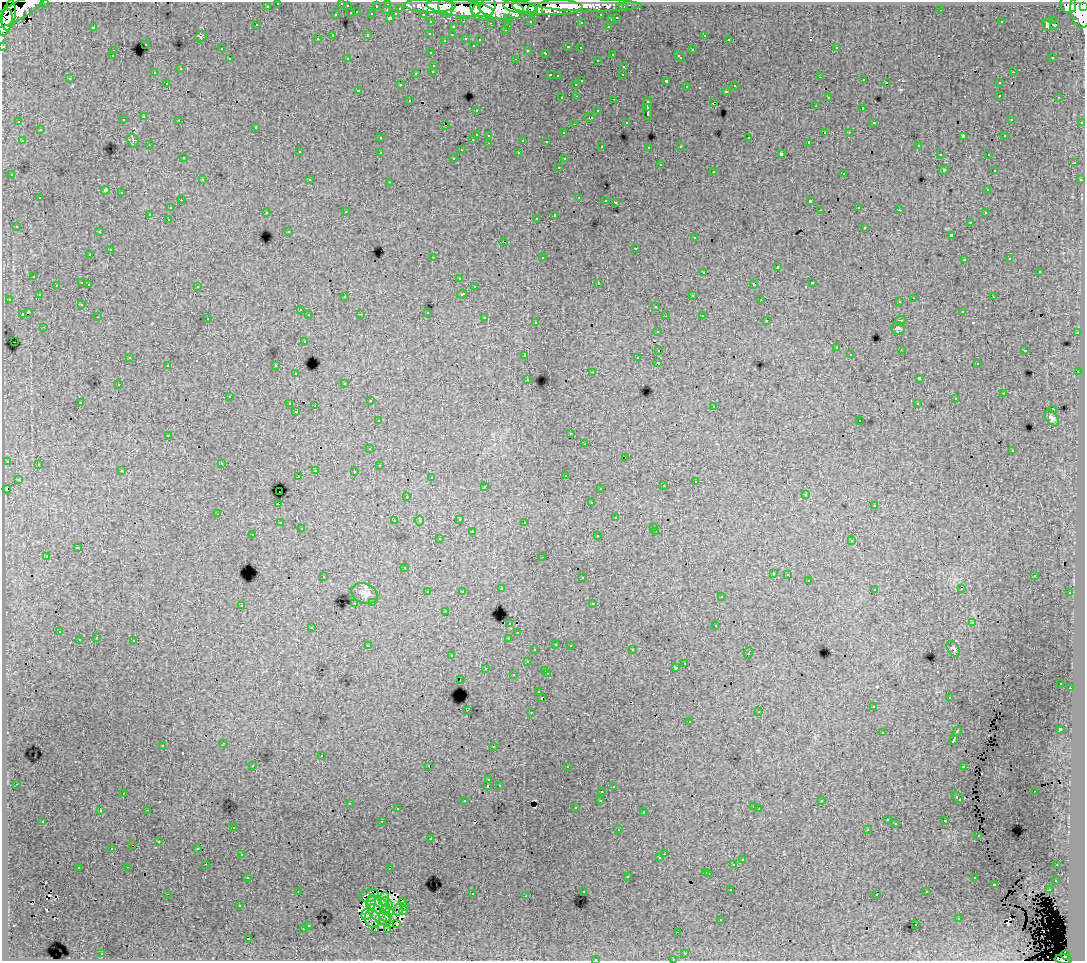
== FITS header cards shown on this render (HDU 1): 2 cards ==
NAXIS1  =                 1083
NAXIS2  =                  959

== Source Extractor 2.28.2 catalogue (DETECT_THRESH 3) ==
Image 1083 x 959 px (HDU 1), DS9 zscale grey, 1 PNG px = 1 image px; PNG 1087 x 963 px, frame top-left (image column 1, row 959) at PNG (2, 2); each listed source drawn as its Kron ellipse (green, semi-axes under 4 px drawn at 4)
Background 137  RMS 0.92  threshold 2.77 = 3 sigma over >= 5 px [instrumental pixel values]
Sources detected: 521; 9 with non-positive FLUX_AUTO (blend fragments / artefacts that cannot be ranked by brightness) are neither listed nor drawn; of the other 512, the 500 brightest by FLUX_AUTO listed and drawn (12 fainter detections omitted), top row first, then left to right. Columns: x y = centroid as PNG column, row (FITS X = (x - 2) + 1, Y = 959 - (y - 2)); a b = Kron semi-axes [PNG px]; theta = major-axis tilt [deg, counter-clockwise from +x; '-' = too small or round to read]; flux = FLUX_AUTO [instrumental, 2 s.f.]
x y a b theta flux
45 2 3 2 - 3100
278 3 3 3 - 2200
342 3 3 2 - 230
388 4 3 3 - 4600
590 5 51 6 0 130000
1068 5 8 7 - 86000
267 6 3 3 - 1500
347 6 3 3 - 780
376 6 3 2 - 1100
430 6 26 6 -1 210000
446 6 11 7 -88 140000
1084 6 4 3 - 57000
520 7 16 6 -9 280000
547 7 35 8 -1 450000
620 7 3 3 - 1300
623 7 3 3 - 2100
400 8 3 3 - 810
460 8 34 8 -7 390000
476 8 7 5 -78 110000
484 8 13 10 51 230000
501 9 23 10 -7 550000
1080 9 19 10 -84 480000
387 10 3 2 - 330
533 10 6 5 - 120000
941 10 2 2 - 44
17 11 31 9 28 320000
538 11 4 3 - 66000
357 12 3 2 - 300
351 13 3 3 - 800
372 14 3 3 - 970
396 14 4 3 - 630
423 14 3 2 - 1700
9 15 15 6 81 240000
336 15 3 3 - 400
601 15 3 3 - 1600
389 18 3 3 - 1200
508 18 3 3 - 1100
617 18 3 3 - 600
611 20 3 3 - 400
464 21 3 2 - 340
530 21 3 3 - 1300
1054 21 2 2 - 71
5 22 14 6 76 210000
431 22 3 3 - 2300
581 22 3 3 - 190
1001 22 3 2 - 66
490 23 3 2 - 97
257 25 3 3 - 180
1047 25 5 3 - 130
1054 25 3 2 - 100
509 26 3 2 - 350
608 26 3 2 - 420
93 27 3 3 - 640
453 27 3 3 - 430
505 30 3 3 - 260
430 33 3 3 - 220
368 34 3 3 - 480
452 35 3 2 - 130
704 35 3 2 - 220
332 36 3 3 - 890
201 37 6 5 - 97
466 38 3 3 - 430
317 39 3 3 - 170
729 39 3 2 - 85
445 40 3 2 - 68
480 40 3 3 - 120
145 44 3 3 - 370
473 45 3 3 - 150
3 46 3 3 - 4400
568 47 4 3 - 560
580 48 3 2 - 230
836 48 3 2 - 330
221 49 3 3 - 190
528 50 3 3 - 120
692 50 3 3 - 450
113 51 3 3 - 330
431 53 3 2 - 120
546 53 4 3 - 580
612 54 3 3 - 380
112 56 3 3 - 160
679 57 6 3 -43 360
1053 57 3 3 - 210
347 58 3 3 - 59
230 59 3 3 - 390
516 59 3 2 - 490
597 60 3 2 - 140
434 65 3 3 - 430
624 66 3 3 - 400
181 69 3 3 - 72
433 71 3 3 - 270
154 72 3 2 - 170
1013 72 3 2 - 370
416 73 3 3 - 550
550 75 3 2 - 500
623 75 3 2 - 120
558 76 3 3 - 100
820 77 3 2 - 78
70 79 3 3 - 210
864 80 3 2 - 190
582 81 3 3 - 730
666 81 3 3 - 980
886 82 3 2 - 220
167 83 3 2 - 190
999 83 3 3 - 340
576 84 3 3 - 330
400 85 2 2 - 48
735 86 3 3 - 300
686 87 3 3 - 300
358 90 3 3 - 230
726 91 3 3 - 330
1000 95 3 3 - 340
577 96 3 2 - 270
828 97 3 3 - 190
1059 97 3 2 - 250
562 98 3 3 - 250
614 99 3 2 - 440
409 100 3 2 - 260
713 102 4 2 - 440
648 103 7 3 -90 2200
815 106 3 2 - 140
863 108 3 3 - 1300
476 110 3 3 - 190
598 111 3 3 - 410
648 112 8 3 -82 2800
144 117 3 3 - 400
589 117 5 3 - 210
1011 119 3 2 - 100
123 120 3 3 - 300
179 120 3 2 - 240
19 122 3 3 - 160
626 122 3 3 - 200
874 122 3 3 - 120
1082 122 3 3 - 810
574 124 3 2 - 97
445 125 3 2 - 42
256 127 3 3 - 430
40 130 3 3 - 460
825 132 3 2 - 400
849 132 3 2 - 240
563 133 3 3 - 240
476 134 3 3 - 1000
489 135 3 3 - 220
963 136 4 3 - 500
1005 136 3 3 - 140
380 138 3 3 - 250
749 138 3 3 - 490
473 139 3 2 - 310
133 140 7 5 -71 130
523 140 3 3 - 1000
22 141 3 2 - 330
546 141 3 2 - 110
809 142 3 3 - 99
489 143 3 2 - 250
149 145 2 2 - 70
602 146 3 3 - 110
681 146 3 3 - 300
918 146 3 3 - 150
649 147 3 3 - 160
461 150 3 2 - 79
299 152 3 3 - 320
380 152 3 2 - 210
519 153 3 3 - 170
781 154 4 3 - 2400
940 154 3 2 - 170
988 154 3 2 - 180
183 158 3 3 - 210
454 158 3 3 - 170
564 159 3 3 - 160
1074 163 3 3 - 360
660 165 3 3 - 580
559 167 3 2 - 250
944 170 5 4 - 70
994 170 3 3 - 130
713 171 3 3 - 380
844 173 3 3 - 400
12 175 3 3 - 170
202 180 3 3 - 380
310 180 3 3 - 190
1080 180 3 3 - 320
390 182 3 2 - 520
105 190 4 4 - 3100
988 190 3 3 - 220
121 193 3 3 - 610
579 197 3 2 - 440
40 198 3 3 - 430
181 200 3 2 - 210
606 200 3 2 - 190
810 201 3 3 - 1500
615 202 3 2 - 120
859 207 3 2 - 210
170 208 3 3 - 220
820 210 3 2 - 62
899 210 3 2 - 200
266 212 3 2 - 290
346 212 3 2 - 130
985 213 3 3 - 200
150 214 3 3 - 1300
555 215 4 3 - 1800
536 218 3 2 - 180
168 219 3 2 - 240
970 222 3 2 - 240
16 226 3 3 - 150
865 227 3 3 - 560
289 231 3 3 - 170
99 232 3 2 - 180
951 235 4 3 - 1200
695 238 3 3 - 340
503 242 4 2 - 43
636 248 3 3 - 530
110 250 3 3 - 750
90 255 3 2 - 200
433 257 3 2 - 890
542 257 3 3 - 540
1010 259 3 3 - 150
964 260 3 3 - 190
777 267 3 3 - 640
1039 271 3 3 - 740
704 272 3 3 - 480
34 276 3 3 - 380
459 278 3 3 - 150
82 283 3 3 - 900
599 283 3 3 - 2200
812 283 3 3 - 560
89 284 3 2 - 280
754 284 4 3 - 1700
56 285 3 2 - 200
197 286 3 3 - 360
474 287 3 3 - 230
462 294 5 3 - 620
39 295 3 3 - 250
693 295 3 2 - 250
345 297 3 3 - 240
993 297 3 2 - 120
914 298 3 2 - 510
9 299 3 2 - 220
761 300 3 2 - 120
900 302 3 3 - 230
82 304 3 3 - 120
656 306 3 3 - 470
300 310 3 2 - 190
962 311 3 3 - 220
28 312 4 3 - 1400
427 312 3 3 - 710
22 314 3 3 - 860
361 314 3 2 - 74
309 315 3 3 - 320
702 315 3 2 - 270
665 316 3 2 - 86
98 317 3 2 - 140
485 318 3 3 - 570
208 319 3 2 - 82
767 320 3 2 - 45
900 320 5 2 - 53
536 322 3 3 - 190
44 327 3 2 - 230
898 328 7 6 - 140
657 331 3 3 - 250
1077 333 3 2 - 380
304 341 3 3 - 320
14 342 2 2 - 38
836 348 3 3 - 290
658 350 3 3 - 580
901 350 3 2 - 50
1025 350 3 3 - 510
850 354 3 3 - 250
525 355 3 3 - 350
130 357 3 3 - 140
637 358 3 2 - 130
658 363 4 3 - 2300
977 364 3 2 - 97
168 365 3 3 - 300
276 366 3 3 - 350
1078 371 2 2 - 74
593 372 3 2 - 700
296 374 3 3 - 140
528 379 3 3 - 210
919 379 4 3 - 2300
345 383 3 3 - 170
118 385 3 3 - 350
1003 393 3 2 - 94
229 397 3 2 - 71
955 399 3 3 - 140
370 401 3 2 - 250
80 402 3 2 - 190
290 404 3 3 - 480
917 404 3 3 - 190
315 406 3 2 - 690
714 406 3 3 - 180
1054 410 3 2 - 50
296 412 3 3 - 200
1052 418 9 5 -54 200
378 421 3 3 - 160
860 421 2 2 - 95
571 434 3 3 - 260
168 435 3 2 - 260
585 444 3 2 - 110
370 449 3 2 - 170
1012 451 3 3 - 160
625 457 3 2 - 38
7 461 3 3 - 310
222 463 3 2 - 190
38 465 3 2 - 110
379 465 3 2 - 130
316 470 3 2 - 380
122 471 3 3 - 240
354 471 3 2 - 200
565 475 3 3 - 300
298 476 2 2 - 83
431 478 3 2 - 67
18 479 3 3 - 160
695 481 3 2 - 210
485 486 3 2 - 290
663 486 3 3 - 310
600 488 3 2 - 170
7 489 4 3 - 360
279 492 2 2 - 270
806 494 3 2 - 96
407 496 3 2 - 120
591 503 3 3 - 160
278 504 3 3 - 2900
874 506 3 3 - 270
218 514 3 2 - 240
616 518 3 3 - 440
459 519 3 3 - 390
394 521 3 2 - 61
419 521 5 4 - 170
525 522 3 2 - 110
280 523 3 3 - 280
654 527 3 3 - 220
301 529 3 3 - 190
656 531 3 2 - 210
472 532 3 3 - 540
253 535 3 2 - 110
598 536 3 3 - 270
439 539 3 3 - 320
852 541 3 3 - 370
77 548 4 3 - 930
47 556 3 2 - 520
543 557 3 2 - 230
404 568 3 3 - 210
773 573 3 3 - 260
788 574 3 3 - 300
1034 576 3 2 - 95
323 577 3 2 - 40
582 578 3 3 - 350
809 581 3 3 - 170
501 589 3 3 - 280
874 589 3 3 - 330
961 589 3 2 - 95
462 591 3 3 - 150
428 592 3 3 - 600
365 593 14 9 -18 550
1070 593 3 3 - 330
721 597 3 3 - 260
373 602 3 3 - 300
355 603 3 2 - 120
593 603 3 2 - 280
241 605 3 3 - 270
445 611 3 2 - 120
510 623 3 3 - 350
972 623 3 3 - 160
716 626 3 3 - 590
312 627 3 3 - 370
59 632 3 2 - 210
518 633 3 3 - 260
96 638 3 3 - 370
509 638 4 3 - 600
79 640 3 3 - 630
134 641 3 3 - 920
556 644 3 3 - 300
570 645 3 2 - 260
368 646 4 3 - 380
953 649 8 5 -55 160
535 650 3 3 - 190
632 650 3 2 - 300
748 653 6 3 69 740
452 656 3 2 - 230
527 662 3 3 - 440
685 663 3 2 - 300
485 668 3 3 - 210
675 668 3 3 - 1100
545 670 3 2 - 460
547 673 3 2 - 330
513 675 3 3 - 420
460 679 3 2 - 210
1061 683 3 3 - 120
1070 688 2 2 - 230
539 692 3 3 - 210
542 698 3 3 - 1400
949 698 3 2 - 210
873 707 3 2 - 150
467 710 2 2 - 300
531 712 3 2 - 380
759 712 3 2 - 36
689 722 3 3 - 450
1060 729 4 3 - 2500
957 731 5 3 - 910
882 733 2 2 - 43
954 740 5 3 - 3000
224 743 3 2 - 310
163 745 3 3 - 400
493 746 3 2 - 98
321 756 3 3 - 620
253 765 3 3 - 160
429 766 3 2 - 1700
963 766 3 3 - 520
567 767 3 2 - 100
489 780 3 3 - 290
16 784 3 2 - 290
499 785 3 3 - 190
488 786 3 3 - 1100
613 787 3 3 - 140
602 791 3 2 - 220
1034 791 3 2 - 130
123 793 3 2 - 50
957 797 7 3 -42 670
601 800 3 3 - 290
465 801 3 3 - 250
822 801 3 3 - 99
349 803 3 2 - 350
754 807 3 2 - 210
575 808 3 3 - 170
397 809 3 2 - 160
759 809 3 2 - 60
147 810 3 2 - 470
100 811 3 3 - 200
643 812 3 3 - 120
887 820 3 3 - 140
43 821 3 3 - 180
945 821 3 3 - 340
382 822 3 3 - 780
896 824 3 3 - 100
233 827 3 3 - 340
867 829 3 2 - 140
618 830 3 2 - 95
978 836 3 2 - 130
431 839 3 3 - 140
159 841 3 2 - 81
133 844 2 2 - 83
112 848 3 3 - 170
197 848 3 2 - 67
242 854 3 2 - 200
664 854 2 2 - 290
660 858 3 3 - 110
742 860 3 3 - 260
206 864 2 2 - 130
734 865 3 3 - 990
1057 865 2 2 - 70
128 867 3 2 - 200
78 868 3 3 - 370
390 868 2 2 - 48
706 872 3 3 - 440
709 873 3 3 - 490
627 876 3 3 - 600
248 877 3 2 - 230
974 878 3 3 - 320
1056 880 3 3 - 380
994 884 3 3 - 650
731 890 3 2 - 130
1049 890 3 3 - 270
298 891 3 2 - 62
583 891 3 3 - 260
927 892 3 2 - 100
167 894 3 2 - 740
472 894 3 2 - 460
877 894 3 3 - 170
369 895 10 6 14 180
526 896 3 2 - 86
384 899 7 5 68 430
402 902 3 3 - 78
371 903 8 4 82 350
387 903 6 3 -42 67
240 905 3 3 - 140
379 905 12 8 -27 590
404 906 3 2 - 51
399 909 7 3 71 83
385 910 4 4 - 130
404 911 4 2 - 57
390 912 4 3 - 200
367 914 6 5 - 280
379 915 14 6 -40 190
385 916 6 5 - 210
959 918 3 3 - 570
372 919 9 7 -76 450
721 919 2 2 - 80
382 921 3 3 - 140
396 924 3 2 - 130
308 925 3 3 - 380
916 925 3 2 - 250
303 929 3 3 - 440
376 929 2 2 - 61
388 929 3 2 - 63
678 932 2 2 - 65
248 939 3 3 - 1300
685 953 3 3 - 180
102 954 3 2 - 480
1066 955 4 3 - 42000
595 959 3 2 - 360
673 959 3 2 - 210
1063 959 8 4 -5 92000
At the frame edge (FLAGS 8, measured only in part): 9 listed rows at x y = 45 2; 278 3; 342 3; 1084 6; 5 22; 3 46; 595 959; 673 959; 1063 959
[12 fainter detections neither listed nor drawn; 9 non-positive-flux detections neither listed nor drawn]